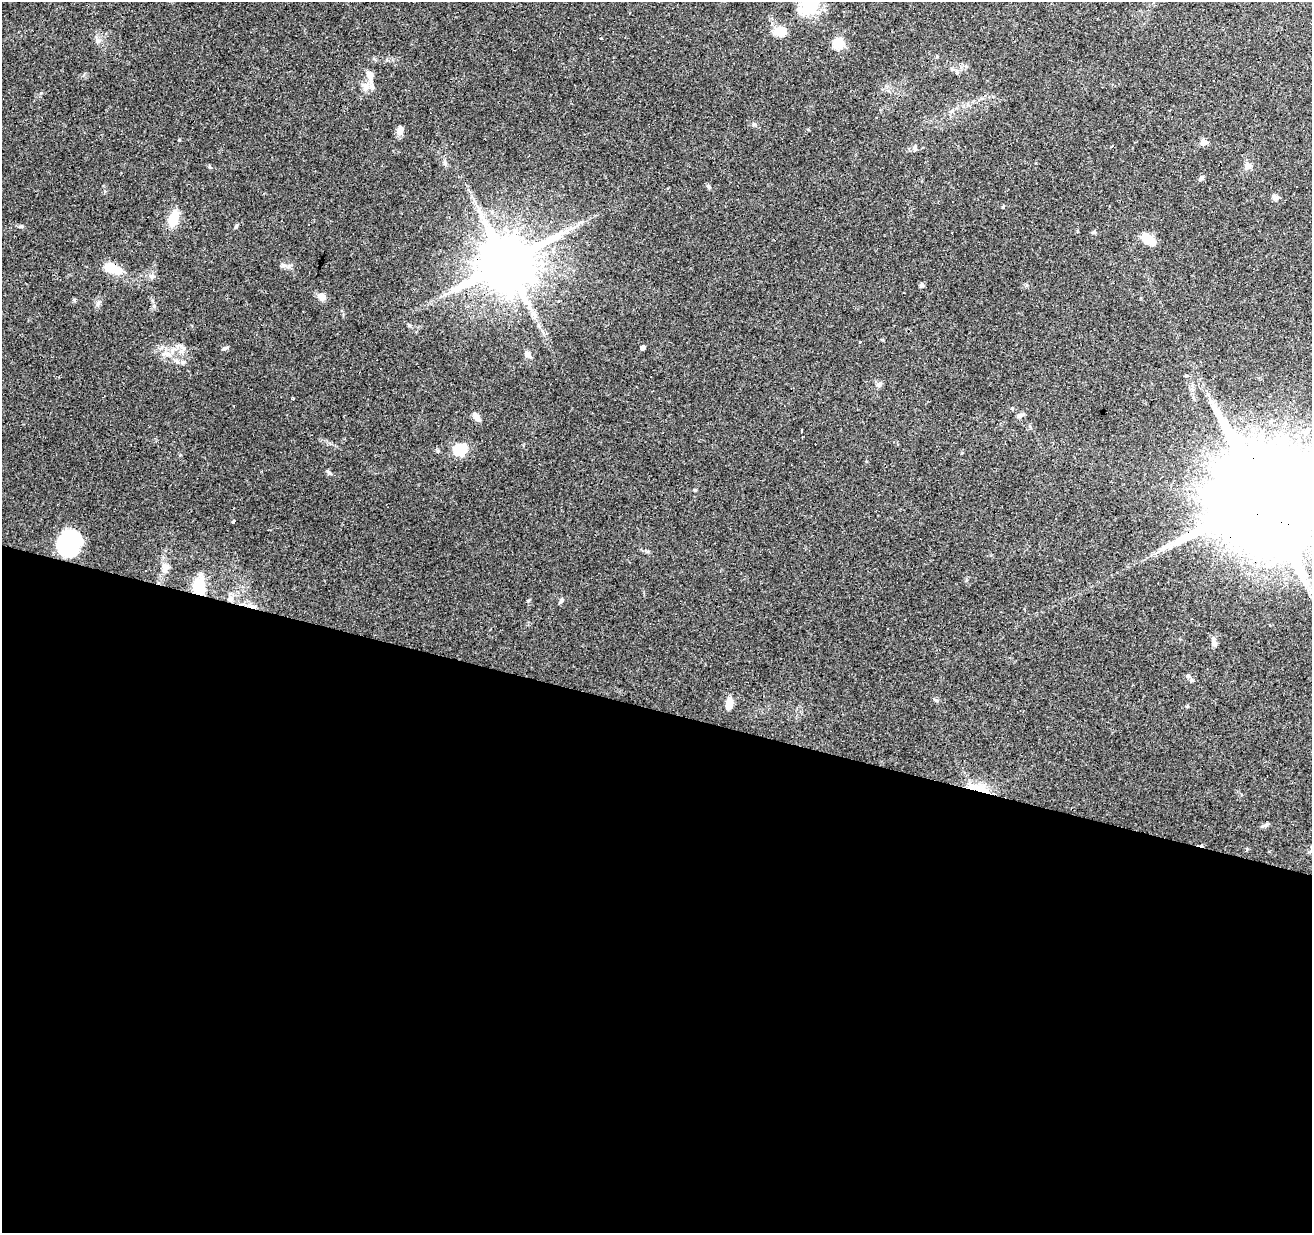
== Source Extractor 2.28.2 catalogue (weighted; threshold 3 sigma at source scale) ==
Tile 14 of 4 x 4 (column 2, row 4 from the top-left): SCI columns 1311-2620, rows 216-1446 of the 5245 x 5417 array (HDU 1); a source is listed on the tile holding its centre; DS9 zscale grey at full resolution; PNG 1314 x 1235 px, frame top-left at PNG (2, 2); no overlay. Shown black and unused: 42% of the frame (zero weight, under 3 of 4 exposures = <1% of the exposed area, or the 3 px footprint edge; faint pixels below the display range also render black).
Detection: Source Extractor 2.28.2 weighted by HDU 2 'WHT'; one run over the whole footprint, this tile lists its part. Background 0.0451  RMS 0.0046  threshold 0.0206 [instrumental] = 3 sigma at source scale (4.5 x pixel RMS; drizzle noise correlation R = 1.50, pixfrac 1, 0.0396/0.0396 arcsec/px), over >= 5 px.
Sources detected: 75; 2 inside a brighter object's white glare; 9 cosmic-ray / hot-pixel residue — not listed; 1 inside a brighter listed object's ellipse — not listed separately; the other 63 listed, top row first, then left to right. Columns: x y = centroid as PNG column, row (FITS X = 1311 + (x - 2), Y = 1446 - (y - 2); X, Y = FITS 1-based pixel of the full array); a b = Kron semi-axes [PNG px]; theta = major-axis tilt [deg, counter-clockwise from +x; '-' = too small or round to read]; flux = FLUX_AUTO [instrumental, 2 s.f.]
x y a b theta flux
810 6 25 18 47 17
780 31 11 9 2 9.5
601 39 3 3 - 3.5
98 41 8 7 - 1.6
838 43 13 11 48 6.9
957 72 6 4 -90 0.69
370 75 17 9 -65 3.5
365 87 13 6 -89 2.6
876 118 3 2 - 0.4
400 130 10 8 68 2.7
180 140 3 3 - 1.5
1203 142 8 7 - 2.3
1112 146 3 3 - 2.6
915 147 11 3 80 0.8
445 163 8 4 -90 0.98
1248 166 9 8 - 2.3
210 167 5 4 - 0.58
1201 178 8 5 40 1
1297 186 3 2 - 0.61
1275 197 11 5 -26 1.3
479 210 12 5 -67 2.4
173 219 17 9 79 9.8
308 224 3 3 - 0.61
236 226 7 4 46 0.61
1094 232 7 4 12 0.67
1148 239 19 10 -32 5.3
507 262 15 13 30 3300
284 265 7 4 18 1
111 267 15 12 -25 6.5
151 276 7 4 33 1.1
921 285 6 5 - 1.2
322 297 10 7 -40 3
860 342 3 3 - 2.5
184 348 7 4 72 1
225 348 8 3 32 0.78
642 348 3 3 - 160
166 354 15 6 -6 2.9
527 354 9 6 -43 2
183 362 6 6 - 1
879 384 9 7 40 1.4
293 398 3 2 - 0.52
476 416 10 7 -49 2.7
1019 416 8 6 24 1.3
801 431 4 3 - 3.5
460 449 19 15 33 8.7
329 472 9 3 -34 0.79
695 490 5 4 - 0.43
1262 498 30 25 68 16000
234 521 4 3 - 1.7
72 546 23 21 83 42
1162 549 19 6 32 3.6
165 568 16 11 61 3.9
145 571 3 2 - 0.66
198 587 17 15 -77 14
1310 590 14 4 -71 2.6
230 599 8 7 - 2.3
561 601 8 4 44 0.94
888 629 2 2 - 0.32
1214 642 14 6 -74 2
1188 676 6 5 - 0.85
729 703 12 6 84 6
1187 706 5 4 - 0.48
978 788 28 8 -16 11
Overlapping masked pixels (flux is a lower limit): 5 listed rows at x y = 507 262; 1262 498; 198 587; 230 599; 978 788
Isophote crosses this tile's border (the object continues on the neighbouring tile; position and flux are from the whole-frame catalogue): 2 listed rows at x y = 810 6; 1262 498
Unlisted compact peaks at least as high as the median listed source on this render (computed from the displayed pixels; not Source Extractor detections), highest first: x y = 154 306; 97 305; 936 700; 21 227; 709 187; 1003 207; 438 451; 754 124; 74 300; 409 325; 647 551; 966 580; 952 111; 962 453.